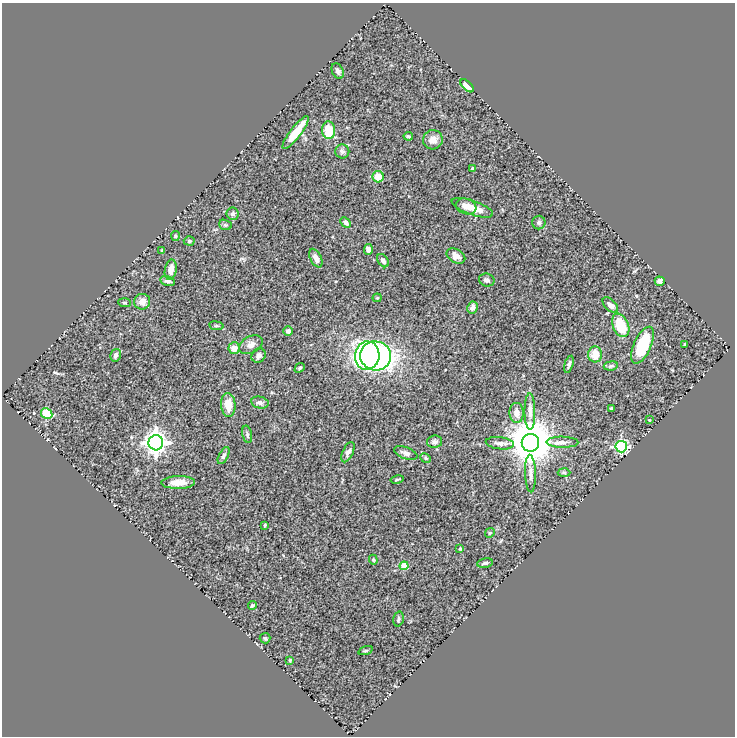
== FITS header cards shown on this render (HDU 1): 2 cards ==
NAXIS1  =                  733
NAXIS2  =                  734

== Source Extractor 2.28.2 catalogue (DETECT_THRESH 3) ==
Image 733 x 734 px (HDU 1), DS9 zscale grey, 1 PNG px = 1 image px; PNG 737 x 738 px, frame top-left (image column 1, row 734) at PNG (2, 3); each listed source drawn as its Kron ellipse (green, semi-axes under 4 px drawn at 4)
Background 0.667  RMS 0.037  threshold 0.11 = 3 sigma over >= 5 px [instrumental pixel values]
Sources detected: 79; all 79 listed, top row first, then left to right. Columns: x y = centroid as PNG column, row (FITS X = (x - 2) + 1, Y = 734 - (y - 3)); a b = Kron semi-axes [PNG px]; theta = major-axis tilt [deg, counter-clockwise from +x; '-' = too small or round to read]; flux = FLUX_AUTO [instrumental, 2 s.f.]
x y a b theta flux
338 71 8 5 -65 7.8
467 86 8 4 -43 32
328 130 9 6 -87 56
295 133 20 5 52 60
408 136 5 3 - 3.1
433 140 10 9 - 19
342 151 7 7 - 6.3
473 169 4 4 - 15
378 177 5 5 - 32
466 206 10 7 -18 15
472 208 22 7 -19 37
232 214 6 6 - 5.6
346 223 6 4 -45 7
539 223 7 6 - 5.5
225 225 6 5 - 3.7
175 236 5 4 - 2.8
189 241 5 4 - 3.3
368 249 5 4 - 8.5
162 250 4 3 - 2.2
456 256 10 6 -29 13
316 258 10 5 -63 14
383 261 7 5 -55 8.6
171 270 10 6 78 20
487 280 8 6 -18 8.7
168 281 7 4 -14 5.9
660 281 5 4 - 9.5
377 298 4 4 - 2.7
142 302 8 8 - 16
125 303 6 4 -5 3.5
610 305 9 5 -45 9.5
473 307 6 5 - 11
621 325 12 8 -67 67
216 326 7 4 -8 3
288 331 5 5 - 8.9
685 344 3 3 - 3.6
251 345 12 8 28 14
643 345 20 8 66 100
234 348 6 5 - 19
595 354 8 7 - 33
116 355 6 5 - 7.8
259 355 8 6 46 9
367 356 14 12 84 400
376 356 15 14 - 670
569 364 9 4 73 5.2
611 366 7 4 8 4.3
300 368 6 4 42 3.7
260 403 9 6 -12 7.6
228 405 12 7 -87 37
611 408 3 2 - 2.9
530 412 18 5 -89 16
517 413 10 7 -87 21
47 414 6 5 - 61
649 420 3 3 - 1.5
247 434 9 5 -78 4.8
434 442 7 6 - 8
562 442 16 5 -1 13
156 443 7 7 - 1600
500 443 14 6 -7 10
530 443 9 8 - 10000
621 447 6 5 - 350
348 452 11 5 65 8.5
406 453 12 6 -20 9.2
224 456 9 4 62 5.9
426 458 5 4 - 3.6
564 472 6 4 -2 3.4
530 474 19 5 -88 13
397 479 7 2 12 2.5
178 482 17 6 1 32
265 525 4 3 - 2.4
490 533 5 4 - 2.8
460 548 4 3 - 2.2
373 560 5 4 - 3
485 563 8 4 8 6.1
404 566 4 4 - 55
252 605 4 3 - 3.2
398 619 7 5 77 4.9
265 638 5 5 - 3.6
365 651 7 3 19 3.1
290 660 4 3 - 2.5